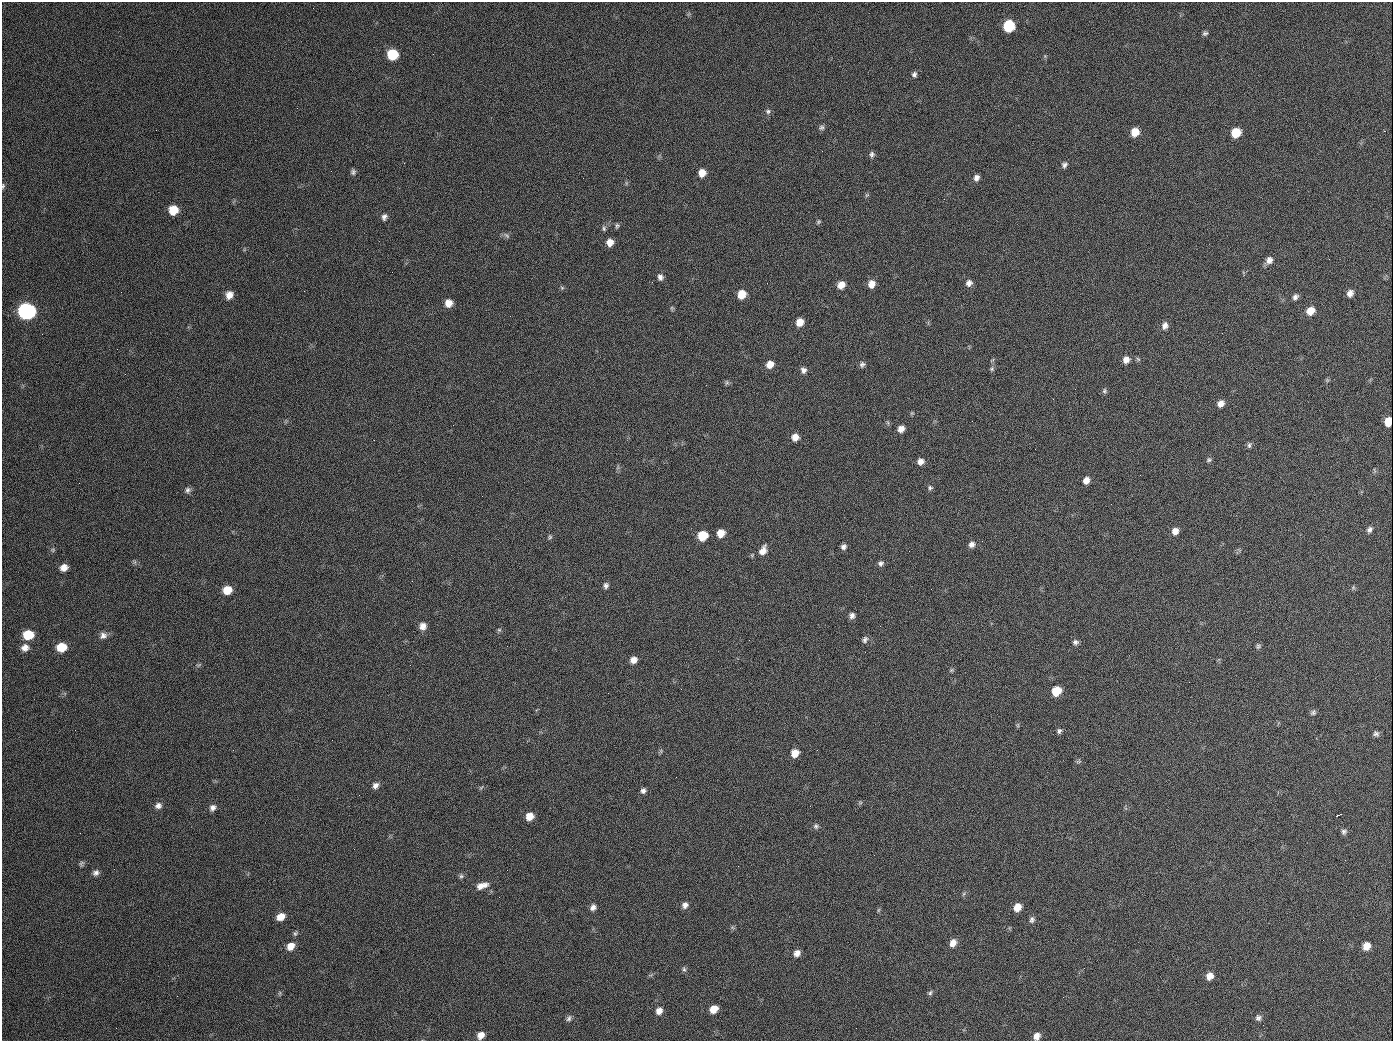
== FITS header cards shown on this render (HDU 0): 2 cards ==
NAXIS1  =                 1391
NAXIS2  =                 1039

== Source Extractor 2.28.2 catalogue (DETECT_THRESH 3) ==
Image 1391 x 1039 px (HDU 0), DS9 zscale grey, 1 PNG px = 1 image px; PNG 1395 x 1043 px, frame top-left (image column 1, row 1039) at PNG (2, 2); no overlay
Background 393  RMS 31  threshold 92.5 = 3 sigma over >= 5 px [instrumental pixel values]
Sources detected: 139; all 139 listed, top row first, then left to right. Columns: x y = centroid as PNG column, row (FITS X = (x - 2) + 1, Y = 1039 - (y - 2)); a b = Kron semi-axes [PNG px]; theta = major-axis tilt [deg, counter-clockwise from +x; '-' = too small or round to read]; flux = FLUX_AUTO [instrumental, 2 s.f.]
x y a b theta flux
313 8 2 2 - 1000
1009 26 8 7 - 120000
1205 33 7 5 17 4700
392 55 8 8 - 82000
914 74 7 6 - 5900
768 111 7 6 - 5100
821 127 7 6 - 5200
1135 132 8 7 - 30000
1236 133 8 7 - 48000
872 154 8 6 86 6200
1064 165 7 6 - 6300
353 172 7 6 - 5300
702 173 8 7 - 23000
976 178 8 7 - 8300
3 186 7 4 80 3500
867 195 6 5 - 3000
173 210 8 7 - 42000
384 217 9 7 71 7500
818 222 6 5 - 3100
617 226 7 5 75 3700
604 228 8 5 -80 4400
507 235 10 4 -45 4600
610 242 7 6 - 18000
1329 259 2 2 - 960
1269 260 9 8 - 11000
660 277 8 7 - 8200
767 283 2 2 - 770
969 283 8 7 - 10000
871 284 8 7 - 18000
841 285 8 7 - 20000
562 288 6 5 - 3200
304 291 2 2 - 930
1350 293 7 6 - 11000
742 294 8 7 - 34000
229 295 8 7 - 17000
1295 297 8 6 56 7000
449 303 7 7 - 21000
672 308 7 4 -83 3000
27 311 9 9 - 710000
1310 311 9 7 45 23000
800 322 7 7 - 23000
1165 325 9 7 71 10000
1138 359 7 4 -45 3100
1126 360 8 7 - 13000
770 364 8 7 - 20000
862 364 7 6 - 6200
992 369 6 6 - 4100
803 370 8 7 - 8500
1327 380 5 5 - 2800
727 383 7 5 89 4000
1104 391 7 6 - 4300
1221 404 7 6 - 14000
912 413 6 4 43 2600
1388 422 7 6 - 27000
888 423 6 4 -72 3000
901 429 7 6 - 13000
795 437 7 7 - 16000
1249 445 8 5 76 4800
1209 460 7 6 - 4300
920 461 7 7 - 12000
1140 475 2 2 - 2200
1086 480 7 6 - 13000
930 488 7 6 - 4500
188 490 8 7 - 6400
1369 529 8 6 50 7000
1175 531 8 7 - 14000
721 533 7 7 - 26000
703 536 7 7 - 59000
550 537 7 5 87 3700
971 544 8 7 - 9500
843 547 6 5 - 7100
53 550 7 5 21 3500
763 550 13 8 63 17000
135 562 7 4 -90 3300
880 563 7 6 - 6600
64 567 8 7 - 17000
412 581 3 2 - 1800
606 585 7 6 - 6800
1353 587 6 5 - 3600
227 590 8 7 - 35000
852 615 7 6 - 7800
423 626 8 8 - 15000
499 630 5 5 - 3200
28 635 9 7 10 57000
103 635 10 9 - 11000
865 639 9 7 77 6400
1075 642 8 6 0 6400
1258 646 7 6 - 4300
61 647 9 7 12 42000
25 648 9 9 - 14000
633 660 7 6 - 16000
199 665 8 4 31 3200
951 670 7 5 21 3100
1056 691 7 7 - 55000
1313 712 8 6 36 5100
1018 725 6 4 72 2800
1059 731 7 6 - 5100
1376 734 7 6 - 5700
233 750 2 2 - 1200
661 751 6 4 -72 3000
795 753 7 6 - 24000
1078 761 8 5 19 3500
375 785 8 7 - 9700
643 791 6 6 - 7200
860 803 6 4 0 3100
158 806 9 8 - 9900
213 808 8 7 - 8800
1338 815 7 3 27 13000
529 816 8 7 - 23000
816 826 8 7 - 5400
1344 832 7 6 - 5500
354 849 2 2 - 7100
81 864 8 5 61 4300
96 873 8 7 - 8200
461 876 6 6 - 4600
482 886 15 7 18 18000
963 894 6 4 70 3200
685 905 8 7 - 9300
593 907 7 6 - 9000
1017 907 7 6 - 22000
878 910 6 4 88 2800
281 917 8 6 29 23000
1032 920 8 7 - 6300
295 933 6 5 - 3900
953 943 9 7 67 15000
291 946 9 7 42 21000
1366 946 9 7 70 19000
797 953 8 6 52 12000
684 969 7 5 -87 4500
1210 976 9 7 61 15000
280 993 7 4 89 3000
930 993 7 5 57 4000
714 1009 7 6 - 27000
659 1011 8 7 - 13000
569 1018 9 6 63 6300
1258 1018 8 7 - 6900
856 1028 2 2 - 3200
481 1035 8 7 - 16000
1037 1036 8 6 62 14000
At the frame edge (FLAGS 8, measured only in part): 2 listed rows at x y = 3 186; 1037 1036